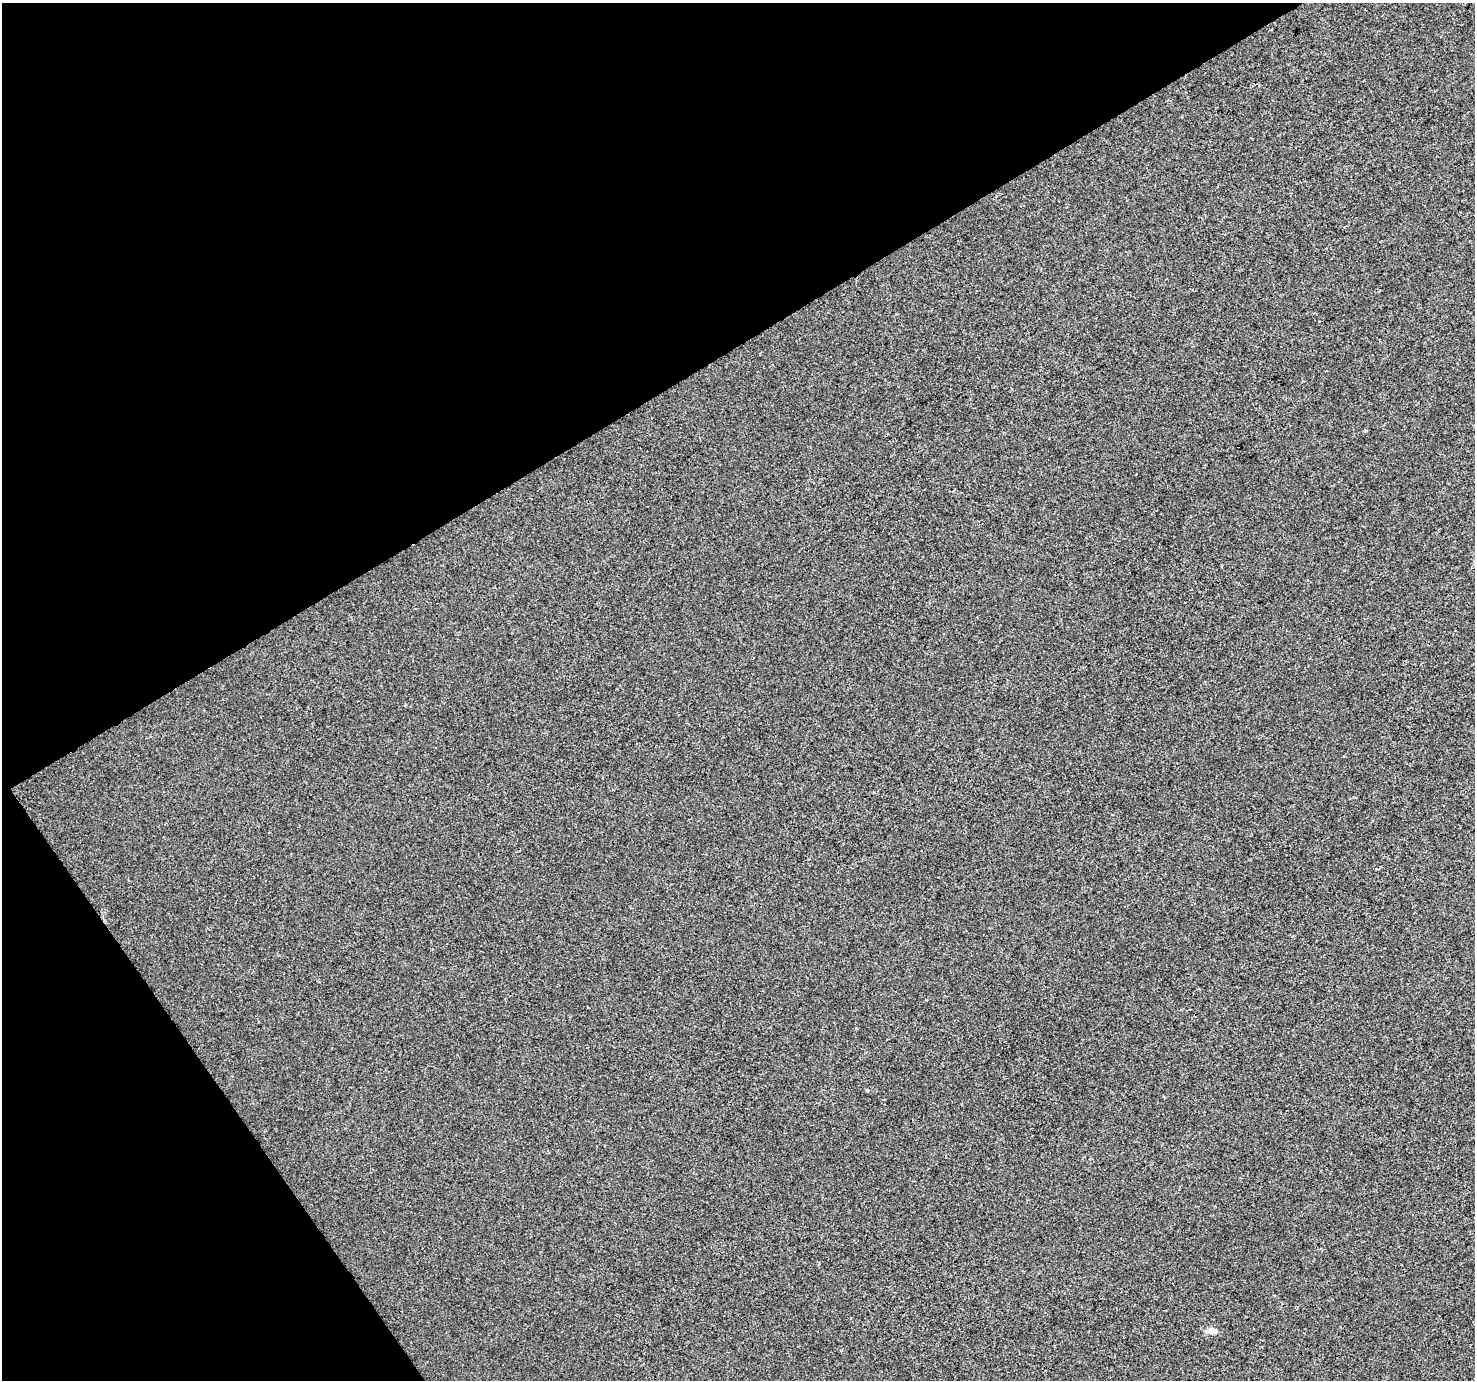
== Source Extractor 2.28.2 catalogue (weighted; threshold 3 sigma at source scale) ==
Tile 5 of 4 x 4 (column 1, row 2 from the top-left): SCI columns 3-1475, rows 2934-4311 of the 5894 x 5806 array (HDU 1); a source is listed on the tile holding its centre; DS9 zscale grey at full resolution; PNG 1477 x 1382 px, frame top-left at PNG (2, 3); no overlay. Shown black and unused: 32% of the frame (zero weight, under 2 of 3 exposures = <1% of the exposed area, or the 3 px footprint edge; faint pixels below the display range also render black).
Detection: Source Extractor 2.28.2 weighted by HDU 2 'WHT'; one run over the whole footprint, this tile lists its part. Background -5.05e-04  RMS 0.0042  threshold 0.0188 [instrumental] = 3 sigma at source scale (4.5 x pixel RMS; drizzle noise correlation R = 1.50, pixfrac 1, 0.0396/0.0396 arcsec/px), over >= 5 px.
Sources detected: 8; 1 cosmic-ray / hot-pixel residue — not listed; the other 7 listed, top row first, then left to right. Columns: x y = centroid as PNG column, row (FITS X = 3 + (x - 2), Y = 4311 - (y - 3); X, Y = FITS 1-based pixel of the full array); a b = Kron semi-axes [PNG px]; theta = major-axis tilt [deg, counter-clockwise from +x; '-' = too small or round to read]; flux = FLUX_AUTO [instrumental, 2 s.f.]
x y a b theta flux
1365 431 4 3 - 0.38
1344 756 3 2 - 0.48
874 792 3 3 - 0.39
588 1007 3 3 - 1.6
867 1090 4 3 - 0.84
1212 1331 14 7 2 2.6
841 1351 3 3 - 0.59